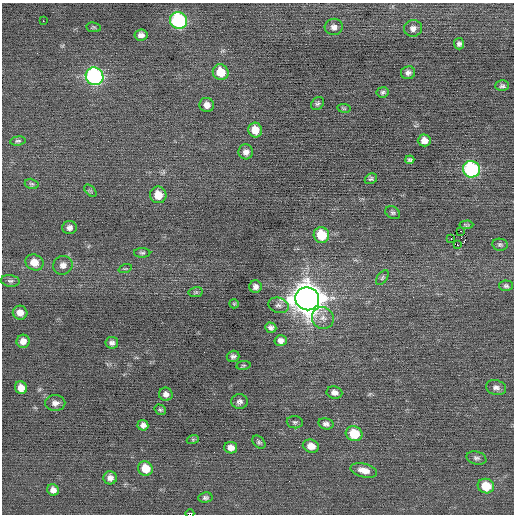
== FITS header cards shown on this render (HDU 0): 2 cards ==
NAXIS1  =                  512 / Axis length
NAXIS2  =                  512 / Axis length

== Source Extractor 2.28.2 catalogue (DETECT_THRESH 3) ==
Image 512 x 512 px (HDU 0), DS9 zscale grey, 1 PNG px = 1 image px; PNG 516 x 516 px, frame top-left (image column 1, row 512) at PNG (2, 3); each listed source drawn as its Kron ellipse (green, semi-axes under 4 px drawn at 4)
Background -0.00791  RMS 0.73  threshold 2.18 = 3 sigma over >= 5 px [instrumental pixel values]
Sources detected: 76; all 76 listed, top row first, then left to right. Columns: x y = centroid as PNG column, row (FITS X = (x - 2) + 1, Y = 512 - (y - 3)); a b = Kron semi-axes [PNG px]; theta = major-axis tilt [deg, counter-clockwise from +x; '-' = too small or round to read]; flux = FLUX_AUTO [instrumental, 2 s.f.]
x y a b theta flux
43 21 2 2 - 63
179 21 8 8 - 7500
93 27 7 4 -6 74
334 27 9 8 - 240
413 28 9 8 - 250
141 35 6 5 - 210
459 44 5 5 - 120
221 72 8 7 - 1100
408 73 7 6 - 170
94 76 9 8 - 9300
502 86 7 5 0 110
383 92 6 5 - 96
317 104 7 5 42 100
207 105 7 7 - 300
344 108 7 3 -8 50
255 130 7 7 - 600
424 140 6 6 - 320
18 141 8 4 7 97
246 152 7 7 - 230
410 160 4 3 - 83
471 169 8 8 - 7000
371 179 6 5 - 95
32 184 7 5 -15 87
90 191 7 4 -45 80
158 195 8 8 - 700
393 213 8 6 -31 110
466 225 7 4 4 62
69 228 7 6 - 200
460 231 2 2 - 460
321 235 8 7 - 1600
451 238 3 2 - 220
458 245 3 2 - 5400
500 245 7 6 - 110
142 253 8 5 0 98
34 262 9 7 -28 590
63 265 10 9 - 280
125 269 7 4 18 65
382 278 8 5 53 96
10 281 9 5 -6 140
506 286 7 5 -3 110
255 287 6 6 - 210
196 292 7 5 11 78
307 299 12 11 - 85000
234 304 5 4 - 53
278 305 10 7 -16 180
20 313 7 7 - 360
323 318 11 10 - 370
271 328 6 5 - 150
281 340 6 5 - 210
23 341 6 6 - 310
112 343 6 6 - 150
233 356 6 5 - 130
243 365 7 3 8 59
21 388 6 6 - 430
496 388 10 7 -17 200
334 392 8 6 -10 210
166 394 7 6 - 240
239 402 8 7 - 170
55 403 10 8 1 240
160 410 6 4 -33 75
295 422 8 6 -5 100
326 424 7 5 -13 160
143 425 5 5 - 180
354 434 8 7 - 1400
193 439 6 4 19 59
259 442 7 5 -45 97
311 446 8 6 -14 460
231 448 6 5 - 300
476 458 10 6 -14 140
145 468 7 7 - 870
364 470 13 7 -14 440
110 478 7 6 - 240
486 486 8 7 - 1100
53 490 6 5 - 240
205 498 7 5 5 120
190 514 4 2 - 1300
At the frame edge (FLAGS 8, measured only in part): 1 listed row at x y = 190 514